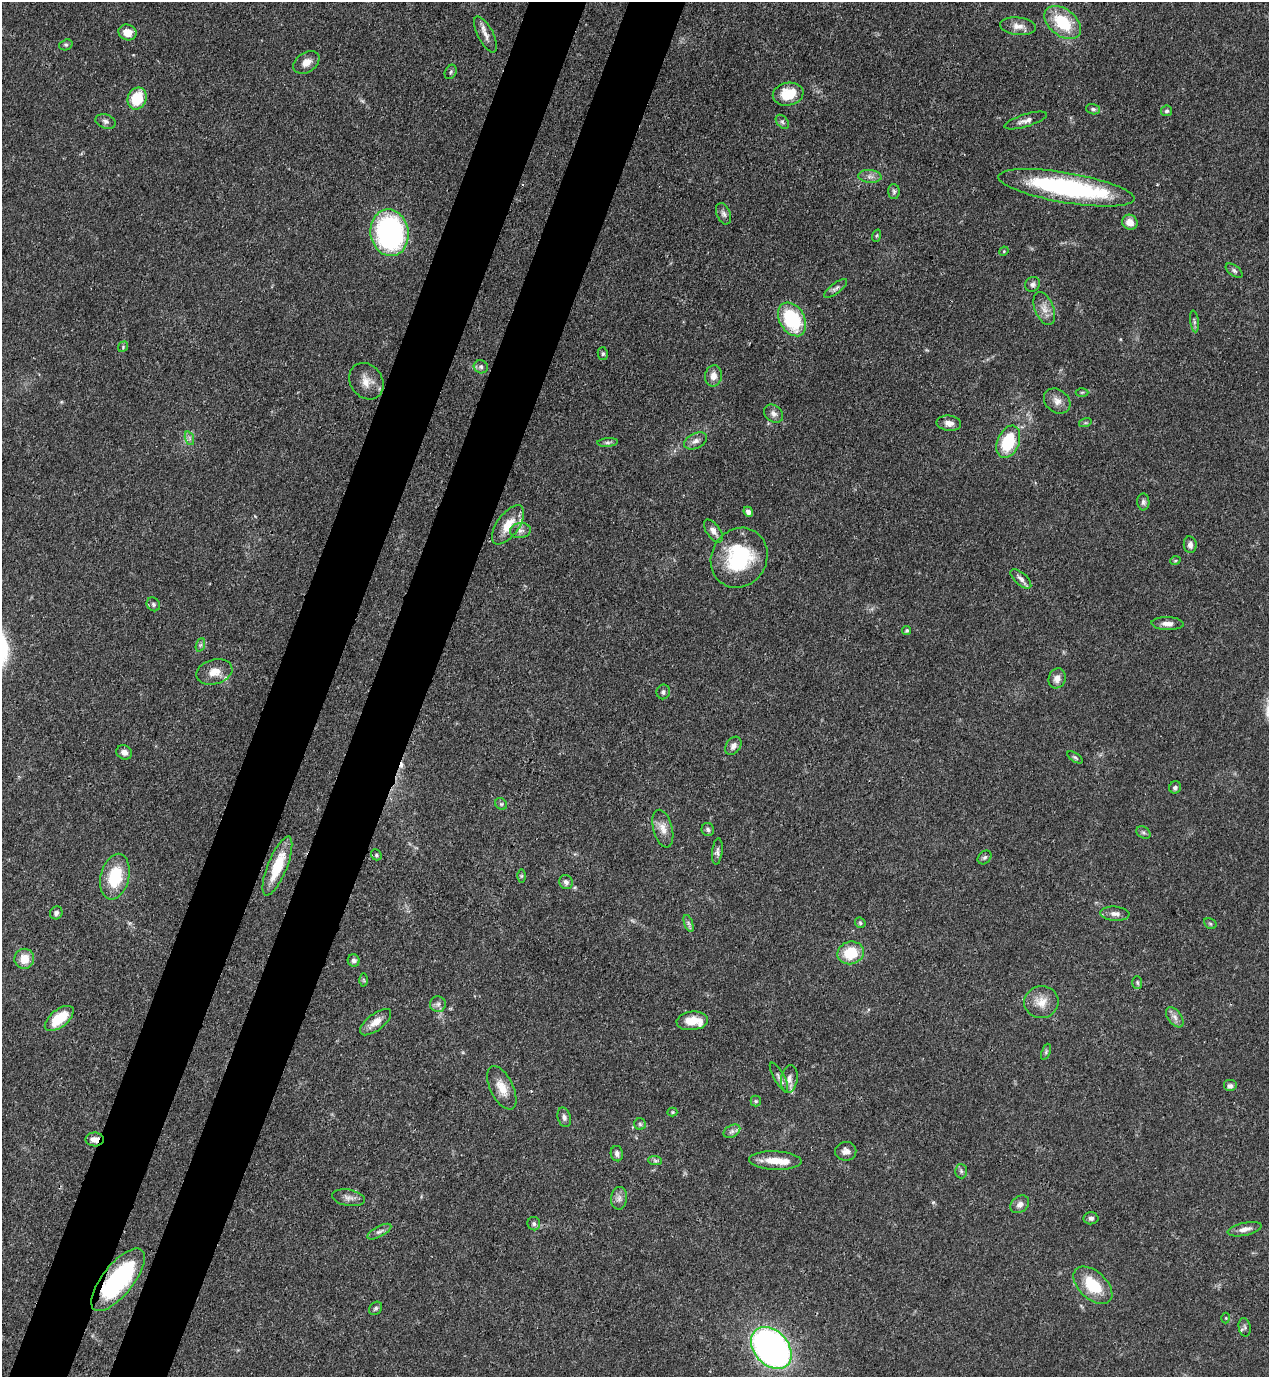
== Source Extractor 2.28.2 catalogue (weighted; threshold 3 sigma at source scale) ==
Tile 7 of 4 x 4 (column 3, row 2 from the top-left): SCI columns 2756-4022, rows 2792-4166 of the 5643 x 5582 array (HDU 1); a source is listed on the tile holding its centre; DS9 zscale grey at full resolution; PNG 1271 x 1379 px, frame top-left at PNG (2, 2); each listed source drawn as its Kron ellipse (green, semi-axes under 4 px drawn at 4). Shown black and unused: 9% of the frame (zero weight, under 3 of 4 exposures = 7% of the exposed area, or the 3 px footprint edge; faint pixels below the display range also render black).
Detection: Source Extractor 2.28.2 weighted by HDU 2 'WHT'; one run over the whole footprint, this tile lists its part. Background 0.0656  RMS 0.0035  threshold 0.0157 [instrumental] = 3 sigma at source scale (4.5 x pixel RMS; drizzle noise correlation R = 1.50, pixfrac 1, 0.05/0.05 arcsec/px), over >= 5 px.
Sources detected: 125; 2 cosmic-ray / hot-pixel residue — neither listed nor drawn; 5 inside a brighter listed object's ellipse — not listed separately; the other 118 listed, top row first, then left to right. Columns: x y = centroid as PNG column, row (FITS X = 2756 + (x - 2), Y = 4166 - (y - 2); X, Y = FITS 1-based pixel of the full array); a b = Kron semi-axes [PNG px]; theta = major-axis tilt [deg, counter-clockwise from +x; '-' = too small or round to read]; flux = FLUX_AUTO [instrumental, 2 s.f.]
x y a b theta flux
1063 22 21 13 -39 16
1018 26 18 8 -7 2.8
127 32 9 7 -21 4.3
485 34 20 7 -62 2.7
66 45 7 5 19 0.7
306 62 14 10 34 3
451 72 8 5 62 0.74
788 94 15 11 11 9.1
137 98 11 9 67 12
1093 109 7 5 -18 0.75
1167 111 5 5 - 0.73
1026 120 22 6 17 2.1
106 121 10 7 -18 1.3
782 122 8 5 -51 0.84
870 176 11 6 -5 1.6
1066 188 69 15 -10 58
894 191 7 5 -89 0.8
723 214 11 7 -67 1.3
1130 222 8 7 - 3.5
390 233 23 19 -81 68
876 236 6 3 71 0.37
1004 251 5 4 - 0.37
1234 271 10 5 -37 0.92
1032 284 8 7 - 1.1
836 288 14 5 38 1.2
1044 308 17 9 -68 3.1
792 319 18 12 -60 24
1194 321 11 4 -82 0.83
123 347 6 4 49 0.5
603 354 6 5 - 0.7
481 367 7 6 - 0.94
713 376 10 8 80 2.9
366 381 19 16 -54 4.6
1082 392 6 4 1 0.5
1057 401 14 11 -39 2.8
773 414 10 8 -38 1.6
949 423 12 7 -6 2.3
1085 423 6 4 18 0.54
189 438 7 4 -72 0.81
696 441 12 7 26 1.9
608 442 10 4 4 0.89
1008 442 17 11 68 17
1143 502 8 6 -88 0.95
748 512 5 4 - 1.2
508 525 23 11 54 6.6
520 530 10 7 7 1.6
713 531 13 6 -54 2
1190 545 8 6 -82 1.6
739 558 31 27 58 28
1175 561 5 3 - 0.35
1021 579 13 6 -42 1.7
153 604 7 6 - 0.84
1167 624 16 6 -2 2.3
907 630 5 4 - 0.69
200 645 7 4 71 0.7
214 672 18 12 15 4.4
1057 678 10 8 71 2.5
663 692 7 6 - 0.94
733 746 10 7 55 1.5
124 752 8 7 - 1.6
1075 757 9 4 -34 0.6
1175 787 6 6 - 1
501 804 6 5 - 0.62
663 829 19 9 -75 3.4
708 829 6 6 - 0.82
1143 833 7 5 -33 0.8
717 851 13 5 84 1.2
376 855 6 5 - 0.53
985 857 8 6 44 0.79
277 866 31 9 68 12
521 876 6 4 89 0.57
115 877 23 14 76 16
566 882 7 6 - 1.2
56 913 7 6 - 1
1115 914 14 7 -4 1.8
688 923 9 4 -71 0.83
860 923 6 4 -47 0.55
1210 924 6 5 - 0.57
851 953 13 11 15 11
24 959 10 10 - 5.5
354 961 6 6 - 1.2
364 980 6 4 -88 0.52
1137 982 6 5 - 0.62
1041 1002 17 16 - 5.2
438 1004 8 8 - 1.3
1175 1017 11 6 -53 1.7
59 1018 17 8 38 11
692 1021 16 9 6 5.4
376 1022 18 8 38 3.8
1046 1052 8 4 68 0.61
779 1077 16 5 -61 1.4
789 1079 14 8 82 2.3
1230 1086 7 6 - 1.2
502 1088 23 11 -64 5.5
756 1101 5 5 - 0.52
672 1112 5 4 - 0.42
564 1117 10 6 -74 1.3
640 1124 6 5 - 0.63
732 1131 9 6 29 1.2
95 1139 9 7 -1 2.5
846 1151 10 9 - 2
617 1154 8 6 -80 1.2
655 1161 7 4 -2 0.69
775 1161 26 9 -3 6.3
961 1171 7 6 - 0.72
349 1198 16 8 -10 2.1
619 1198 11 8 82 1.8
1020 1204 10 8 39 1.9
1091 1218 7 6 - 0.95
534 1224 7 6 - 0.95
1245 1229 17 6 12 2.4
379 1232 13 5 28 1.4
118 1280 38 15 51 43
1093 1285 23 13 -43 13
376 1308 7 6 - 0.87
1226 1318 5 3 - 0.3
1245 1327 9 6 -80 0.98
771 1348 24 17 -48 170
Overlapping masked pixels (flux is a lower limit): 2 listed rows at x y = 95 1139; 118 1280